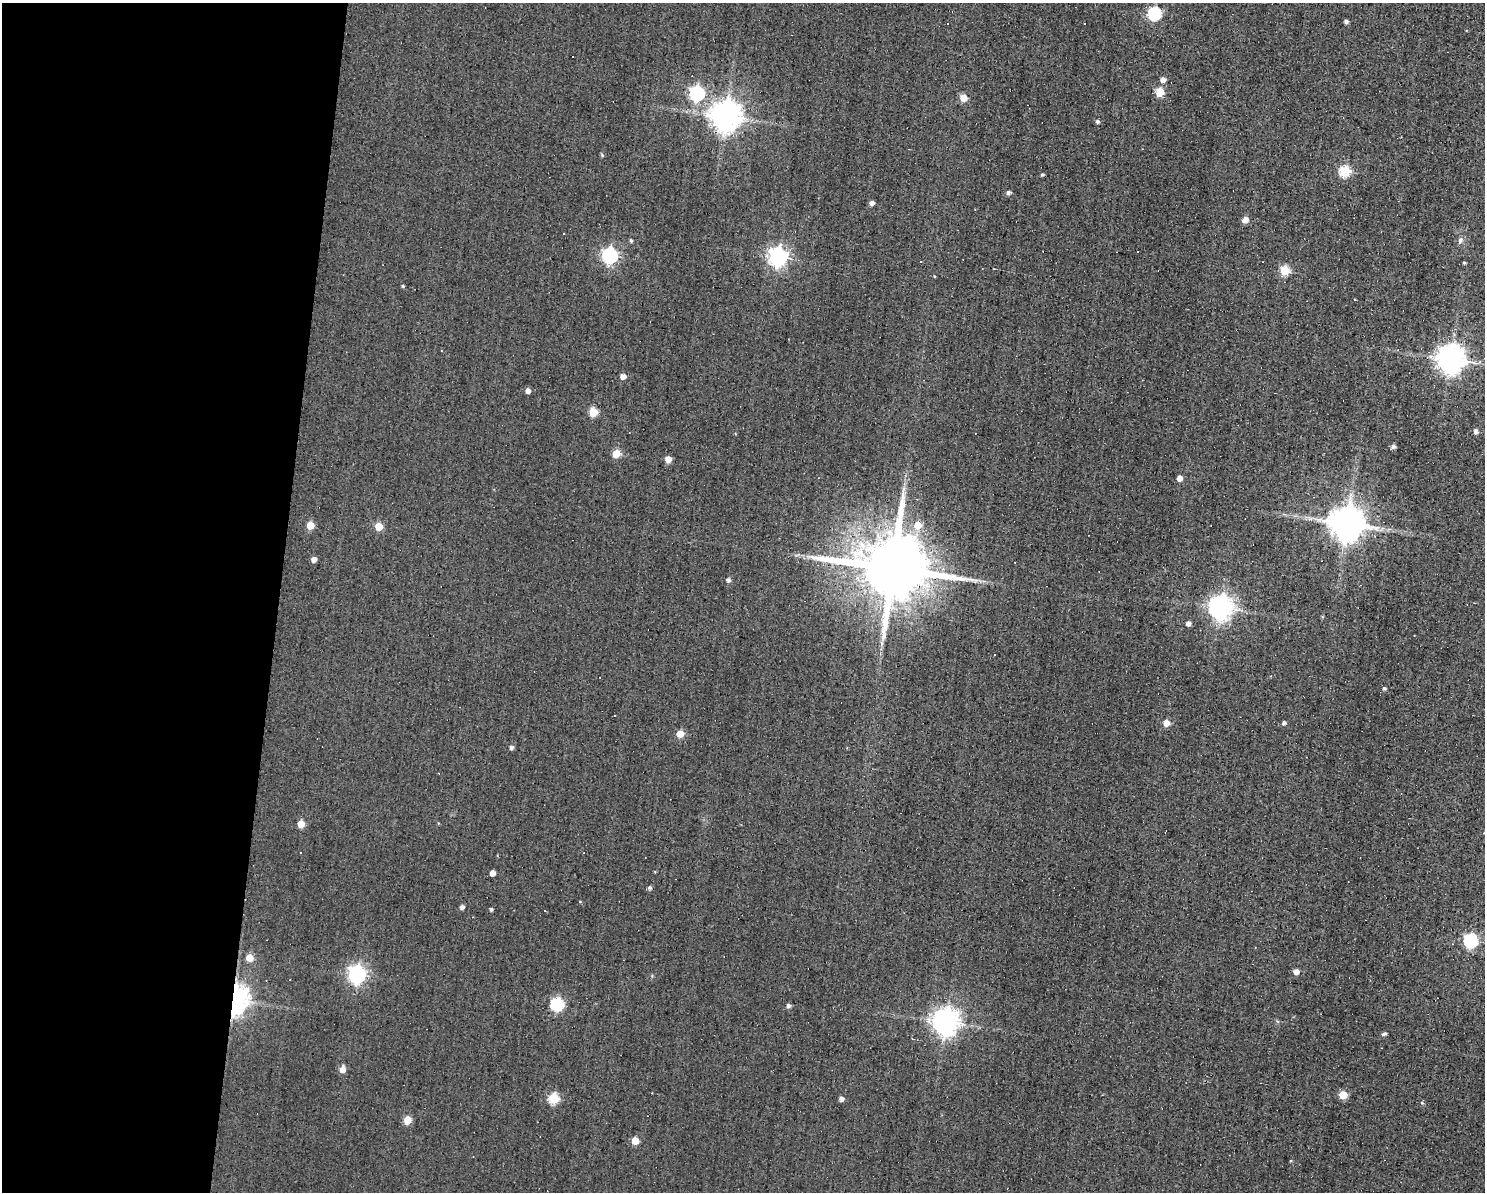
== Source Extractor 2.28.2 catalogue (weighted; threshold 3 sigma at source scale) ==
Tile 4 of 3 x 4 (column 1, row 2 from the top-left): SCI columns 109-1591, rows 2383-3572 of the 4781 x 4763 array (HDU 1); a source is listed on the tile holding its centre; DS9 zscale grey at full resolution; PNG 1487 x 1194 px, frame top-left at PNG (2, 3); no overlay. Shown black and unused: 19% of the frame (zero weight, under 3 of 4 exposures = <1% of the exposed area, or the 3 px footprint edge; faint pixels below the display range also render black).
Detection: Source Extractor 2.28.2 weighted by HDU 2 'WHT'; one run over the whole footprint, this tile lists its part. Background 0.0821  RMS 0.032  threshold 0.142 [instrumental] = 3 sigma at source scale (4.5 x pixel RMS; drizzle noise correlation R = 1.50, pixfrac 1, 0.05/0.05 arcsec/px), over >= 5 px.
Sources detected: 76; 4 cosmic-ray / hot-pixel residue — not listed; the other 72 listed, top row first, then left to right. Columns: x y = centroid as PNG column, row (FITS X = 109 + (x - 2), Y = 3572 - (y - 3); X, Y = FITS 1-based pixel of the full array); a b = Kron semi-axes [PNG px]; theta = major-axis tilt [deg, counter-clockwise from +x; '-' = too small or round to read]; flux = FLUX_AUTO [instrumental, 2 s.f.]
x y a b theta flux
1154 13 6 6 - 410
1346 21 4 4 - 8.6
1163 80 5 5 - 17
1160 92 5 5 - 120
697 93 7 6 - 650
963 98 5 5 - 57
725 116 9 9 - 5100
1098 121 5 4 - 7.1
602 155 5 4 - 4.1
1345 171 6 6 - 230
1042 174 4 4 - 4.6
1008 192 5 4 - 9.5
872 203 5 4 - 12
1245 220 5 5 - 31
563 234 3 2 - 3.9
631 240 4 4 - 5
1460 240 9 6 63 9.7
609 256 7 6 - 780
778 257 7 7 - 1500
921 261 3 2 - 4.1
1464 263 4 3 - 3.9
1284 270 5 5 - 170
934 276 4 2 - 2.6
403 286 4 4 - 3.8
1450 359 9 9 - 4100
623 376 5 4 - 21
528 391 5 5 - 15
593 412 5 5 - 120
1476 431 6 4 84 10
1393 447 6 4 39 11
616 454 5 5 - 86
668 459 5 4 - 40
1179 478 5 4 - 23
1346 523 10 10 - 7700
310 525 5 5 - 74
918 525 7 7 - 50
379 527 5 5 - 73
314 559 4 4 - 24
892 568 19 17 -6 37000
728 580 5 5 - 8.5
1220 607 8 8 - 2700
1188 623 4 4 - 15
881 644 9 4 90 8.3
1384 688 4 4 - 5.9
615 715 3 3 - 5.6
1166 723 5 5 - 35
1284 723 5 4 - 7.7
680 734 5 5 - 58
511 747 5 4 - 10
301 824 5 5 - 56
492 873 4 4 - 24
650 888 4 4 - 8
580 902 4 3 - 2.4
462 907 4 4 - 12
491 909 3 3 - 5.8
545 911 3 3 - 5.5
1471 940 6 6 - 510
249 958 6 5 - 45
1296 972 5 4 - 20
357 974 7 7 - 1200
235 1000 11 8 76 2400
557 1004 6 6 - 410
788 1005 5 5 - 9.5
945 1022 8 8 - 3500
1384 1034 7 4 15 5.9
342 1069 6 5 - 29
1343 1095 5 5 - 88
553 1098 5 5 - 210
841 1099 5 4 - 14
1422 1103 5 4 - 4.3
407 1120 5 5 - 71
635 1141 5 5 - 57
Overlapping masked pixels (flux is a lower limit): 1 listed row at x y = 235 1000